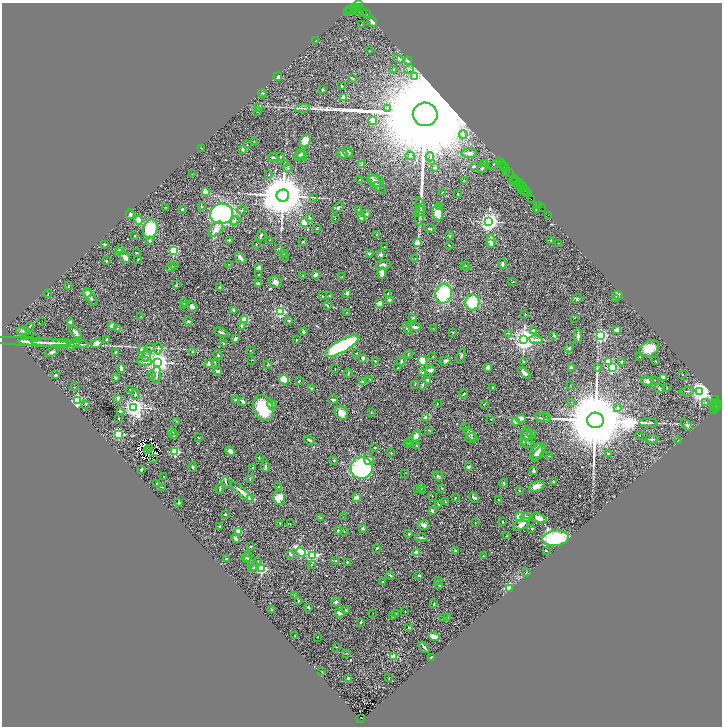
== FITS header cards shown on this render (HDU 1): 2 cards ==
NAXIS1  =                 1440
NAXIS2  =                 1448

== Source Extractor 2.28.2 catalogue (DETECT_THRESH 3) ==
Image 1440 x 1448 px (HDU 1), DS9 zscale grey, zoomed out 1/2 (1 PNG px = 2 x 2 image px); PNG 724 x 728 px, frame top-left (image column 1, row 1447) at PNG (2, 3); each listed source drawn as its Kron ellipse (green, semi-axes under 4 px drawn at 4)
Background 1.21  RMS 0.034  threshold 0.103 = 3 sigma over >= 5 px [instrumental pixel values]
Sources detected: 545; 69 cannot appear on this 1/2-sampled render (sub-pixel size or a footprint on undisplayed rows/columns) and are neither listed nor drawn; the other 476 listed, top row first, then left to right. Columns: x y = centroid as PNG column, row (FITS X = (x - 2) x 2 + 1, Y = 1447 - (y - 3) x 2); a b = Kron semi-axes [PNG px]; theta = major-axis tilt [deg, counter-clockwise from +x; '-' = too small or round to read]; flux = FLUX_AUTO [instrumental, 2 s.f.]
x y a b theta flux
358 5 2 2 - 62
356 7 2 1 - 240
353 8 2 1 - 89
357 8 2 2 - 140
350 9 3 1 - 110
351 9 4 1 - 180
348 11 3 1 - 110
356 11 6 2 -22 1000
362 12 3 1 - 77
367 14 3 1 - 91
372 22 5 3 - 22
361 25 2 2 - 4.2
316 41 2 2 - 29
369 51 2 2 - 6.1
399 59 6 3 -21 9.3
408 61 4 2 - 8.2
394 69 2 2 - 8
409 70 5 2 - 8
414 76 4 3 - 9.3
278 77 4 3 - 14
353 79 3 2 - 3.4
342 86 2 2 - 6.5
323 90 3 2 - 5.4
263 93 4 2 - 3.7
343 98 3 2 - 170
258 107 3 2 - 3.5
302 108 7 2 7 8.4
388 108 2 2 - 3.7
257 111 2 2 - 2.1
425 114 12 11 - 330000
372 120 2 2 - 210
463 134 4 4 - 11
254 141 2 2 - 2.3
305 141 6 5 - 95
247 145 2 2 - 5.4
201 148 2 1 - 1.8
242 149 3 2 - 16
348 152 5 4 - 12
342 153 5 4 - 21
469 153 8 4 1 24
300 154 5 3 - 6.4
302 155 6 5 - 15
280 156 3 2 - 3.2
300 156 6 4 25 13
410 156 5 3 - 8.2
430 157 4 3 - 8.9
273 158 5 2 - 7.6
500 162 2 1 - 60
285 163 3 2 - 4.1
484 163 3 3 - 4.9
501 164 2 1 - 79
362 165 2 2 - 76
493 165 3 2 - 4.1
474 166 2 2 - 14
503 166 2 2 - 84
435 167 4 3 - 15
288 168 4 4 - 10
482 168 5 3 - 9.3
505 168 4 2 - 240
506 172 2 1 - 170
192 173 3 1 - 2
509 173 3 1 - 89
269 175 2 2 - 3.3
514 178 2 1 - 64
359 180 2 2 - 3.4
376 181 8 5 -11 23
464 181 3 2 - 2.5
514 181 4 3 - 410
377 183 13 4 -51 26
516 183 6 2 -72 410
519 183 5 2 - 200
522 186 4 2 - 400
376 187 5 3 - 7.8
522 190 3 2 - 210
525 190 4 1 - 56
523 191 2 2 - 87
205 192 3 3 - 63
442 192 2 1 - 2.1
527 192 3 2 - 280
526 193 3 1 - 180
458 194 2 1 - 3.8
283 196 6 6 - 40000
314 197 3 2 - 3.1
532 199 3 1 - 130
420 205 8 3 -71 12
537 205 2 1 - 150
539 205 3 1 - 180
439 206 3 2 - 4.1
165 207 2 2 - 3
202 207 2 2 - 12
338 207 6 3 33 12
541 207 3 1 - 54
358 209 2 2 - 3.6
537 209 2 2 - 5.8
182 210 3 3 - 22
242 210 5 2 - 4.7
420 210 8 4 54 12
438 213 8 5 -83 110
130 214 4 3 - 16
222 214 11 10 - 1200
366 214 2 2 - 55
548 215 2 1 - 49
420 216 10 4 79 20
310 218 2 2 - 19
361 218 2 2 - 34
335 219 2 1 - 3.7
138 220 4 3 - 100
235 221 5 4 - 9.4
304 222 4 3 - 150
489 222 4 4 - 3500
317 228 3 2 - 4
150 229 9 7 74 210
216 229 9 5 49 50
430 229 6 3 -3 6.1
261 235 6 3 62 9.5
377 235 3 2 - 4.1
450 235 3 2 - 3.1
134 236 3 2 - 3
230 240 3 3 - 9
270 240 2 1 - 3.2
150 241 2 2 - 23
491 241 7 4 -82 61
551 241 2 2 - 11
303 242 3 2 - 3.5
417 243 2 2 - 97
558 243 2 2 - 2.6
104 244 2 2 - 25
256 244 3 2 - 3.8
491 244 3 2 - 10
449 245 2 2 - 3.1
384 247 2 1 - 4.4
279 248 3 3 - 3.7
120 249 4 3 - 7.5
173 250 3 3 - 620
118 251 4 3 - 6.5
137 253 2 2 - 4.8
369 253 2 2 - 18
284 254 3 2 - 4.1
381 255 2 2 - 46
285 256 4 2 - 4.5
125 258 5 3 - 42
240 258 6 3 -49 24
415 258 2 2 - 1.9
138 259 3 1 - 3.3
106 261 3 2 - 5.3
229 264 2 1 - 3.8
502 264 5 3 - 19
174 265 3 2 - 4.1
383 265 8 4 10 21
465 265 3 2 - 2.2
467 266 3 2 - 3.4
171 267 5 3 - 9
259 267 4 3 - 16
382 273 6 3 83 39
259 275 3 2 - 3.6
303 275 2 1 - 3.8
316 275 4 3 - 31
342 277 2 2 - 6.3
275 282 6 6 - 24
513 282 3 2 - 2.4
258 283 3 2 - 13
177 285 4 2 - 4.2
68 286 4 1 - 3.7
220 287 2 2 - 25
87 293 4 3 - 30
347 293 2 2 - 41
48 294 4 2 - 3.8
388 294 3 2 - 3.4
444 294 10 8 75 330
617 295 5 4 - 13
322 296 2 2 - 8.7
329 296 2 1 - 3
91 298 10 4 -49 20
577 299 5 2 - 6.1
616 299 3 2 - 4.6
389 300 2 2 - 45
184 302 4 4 - 12
472 302 8 7 - 240
379 303 2 2 - 130
327 305 3 2 - 5.3
183 306 3 2 - 7.5
192 307 5 4 - 28
233 310 2 2 - 39
280 311 3 3 - 1000
347 313 3 2 - 2.5
525 315 3 2 - 2.3
141 316 2 2 - 4.5
413 318 4 2 - 5.8
574 318 2 1 - 1.6
245 320 2 2 - 200
41 321 2 1 - 28
188 321 4 3 - 8
288 321 3 2 - 6.8
70 322 3 3 - 12
112 325 4 3 - 20
241 325 3 2 - 9.9
29 327 5 3 - 6.9
414 327 7 3 -12 22
407 328 6 3 -64 12
118 329 2 2 - 10
433 329 3 2 - 1.8
617 330 4 4 - 13
23 331 7 3 2 11
533 331 2 2 - 51
76 332 7 4 -46 15
221 332 7 2 -23 10
303 332 3 2 - 13
453 332 2 1 - 4.3
508 333 4 2 - 4.9
554 335 3 3 - 9.2
601 335 3 3 - 1300
578 336 7 3 89 18
36 338 2 2 - 5.6
106 339 2 2 - 7.6
235 339 2 2 - 56
524 339 4 4 - 5300
297 340 2 2 - 2.2
536 340 7 3 -12 13
26 342 44 3 -3 62
43 342 26 3 -2 40
56 343 24 3 -2 48
97 343 5 4 - 52
223 343 2 2 - 6.3
78 344 10 2 -6 15
71 346 3 3 - 8
342 346 19 6 29 610
151 347 3 2 - 4
569 347 5 3 - 12
158 348 6 3 83 8.9
141 349 3 3 - 7.8
649 349 10 7 29 84
251 350 2 2 - 2.2
52 352 7 3 22 14
116 352 2 2 - 18
193 352 2 2 - 7
356 353 3 1 - 2.8
408 354 4 2 - 2.8
218 355 5 3 - 6.6
146 356 5 4 - 18
461 356 8 3 69 8.9
433 357 2 2 - 4.1
640 357 2 2 - 7.6
363 358 3 3 - 25
252 360 3 2 - 4.2
145 361 7 2 -2 11
375 361 3 2 - 4.5
401 361 4 3 - 7.6
423 361 5 4 - 140
445 361 6 4 19 10
656 361 2 2 - 2.5
157 362 4 4 - 6000
523 362 2 2 - 5.8
608 362 3 3 - 270
622 362 2 2 - 15
215 363 3 2 - 2.8
209 364 2 2 - 75
268 365 3 2 - 4.1
597 367 3 2 - 4.2
121 368 4 3 - 13
398 368 2 2 - 4.2
488 368 3 3 - 28
571 368 3 3 - 14
612 368 3 3 - 700
335 369 2 1 - 2.6
430 370 5 4 - 16
217 371 4 3 - 14
422 372 4 3 - 5.7
348 373 5 2 - 5.5
524 373 7 3 -40 22
56 375 3 3 - 12
151 375 3 3 - 7.6
157 375 8 2 83 11
682 375 2 2 - 6.4
663 377 4 2 - 18
116 378 2 2 - 24
284 379 5 5 - 110
369 379 2 2 - 2.2
427 380 2 2 - 34
655 380 2 1 - 3.9
299 381 4 2 - 4.9
363 381 2 2 - 25
647 381 6 4 -11 27
415 384 4 2 - 3.2
422 384 5 3 - 7.1
570 385 2 2 - 2.1
74 387 2 1 - 5.4
492 387 2 2 - 4.5
660 388 5 3 - 8.6
667 388 2 1 - 5.7
311 389 2 2 - 15
130 390 2 2 - 3.4
687 391 7 2 4 6.8
700 392 4 4 - 4900
135 394 5 3 - 6.8
464 394 4 2 - 5.1
118 398 3 3 - 16
716 399 2 1 - 30
78 400 3 3 - 1200
235 400 2 2 - 11
333 400 5 3 - 13
243 401 4 3 - 16
571 402 2 2 - 2.1
716 402 2 1 - 640
437 403 4 1 - 2.9
706 403 3 2 - 3.9
86 404 3 2 - 3.9
484 404 2 2 - 4.1
272 405 5 3 - 12
716 405 6 2 24 860
134 407 4 3 - 3400
717 407 2 2 - 110
263 408 13 10 -70 190
618 408 3 2 - 15
715 408 2 2 - 130
714 410 2 1 - 110
120 411 4 3 - 8.4
371 412 3 2 - 2.5
341 413 7 6 - 50
546 416 2 1 - 1.9
426 417 2 2 - 84
118 418 2 2 - 3.3
543 418 8 2 -9 10
491 419 2 2 - 2.3
521 419 5 4 - 43
595 420 8 7 - 100000
177 421 2 2 - 3.1
515 422 4 3 - 37
649 423 9 2 -2 12
687 425 7 3 -46 7.5
465 427 2 1 - 1.7
429 430 4 1 - 2.6
172 431 3 2 - 4.4
119 434 3 3 - 740
173 434 4 2 - 3.4
471 434 8 4 -47 14
531 434 5 4 - 12
526 435 5 5 - 14
640 435 2 1 - 3.2
416 436 6 4 65 32
198 437 3 2 - 4.4
527 437 11 5 90 23
470 438 5 2 - 5.2
652 439 6 3 1 8.4
309 440 5 3 - 8.9
524 441 4 3 - 14
678 441 2 2 - 2.5
409 442 2 2 - 5.1
407 444 2 1 - 3.8
416 446 3 2 - 5.5
149 448 2 1 - 2.2
375 448 2 2 - 7.4
148 451 2 1 - 1.5
230 451 5 3 - 30
537 451 9 5 60 46
175 452 3 3 - 580
391 453 3 2 - 2.4
539 453 10 3 54 26
608 454 4 3 - 4.6
550 456 2 2 - 2.5
259 457 2 2 - 8.9
154 459 2 1 - 1.6
369 459 5 4 - 26
334 461 2 2 - 19
193 467 5 2 - 7.7
253 467 2 2 - 6.2
265 467 5 2 - 13
469 467 3 2 - 17
362 468 11 11 - 770
141 469 4 2 - 9.2
534 471 3 3 - 16
405 473 2 2 - 2.1
438 476 5 3 - 9.9
164 477 3 2 - 3.3
250 478 3 2 - 4.4
553 481 3 2 - 3.2
226 482 5 3 - 7.7
504 483 4 2 - 6.3
157 484 2 2 - 3.6
278 486 2 2 - 2.6
536 486 8 4 21 35
163 487 3 1 - 3.1
421 488 3 2 - 4.6
442 488 3 2 - 2.4
220 489 4 3 - 6.1
418 489 3 2 - 5
423 490 4 2 - 4
519 490 3 2 - 4.6
242 492 14 3 -41 36
432 496 2 2 - 3
356 497 4 3 - 31
251 498 3 2 - 140
279 498 7 5 87 80
455 498 3 2 - 2.8
474 498 5 3 - 10
498 500 3 2 - 2.4
445 501 4 2 - 3.6
179 502 4 2 - 3.5
438 504 2 2 - 2.6
432 511 4 2 - 8.2
225 514 3 2 - 5.9
343 517 2 1 - 2.1
519 517 3 3 - 330
526 517 5 3 - 18
321 518 3 3 - 6.9
539 518 8 4 -19 47
503 522 2 2 - 11
280 523 2 2 - 5.8
475 523 2 1 - 5
290 524 2 1 - 1.7
522 524 9 4 29 36
424 525 5 5 - 24
220 526 3 2 - 12
363 529 2 2 - 34
532 529 2 2 - 6.3
239 531 4 4 - 41
338 531 2 2 - 25
344 532 2 2 - 3.4
409 534 2 2 - 12
507 536 4 2 - 4.1
421 538 6 3 -1 9.3
555 538 13 7 6 490
236 539 4 2 - 26
251 547 2 2 - 5.8
377 548 3 2 - 7.6
546 550 2 2 - 11
456 551 2 2 - 30
301 552 5 3 - 440
417 552 2 2 - 130
290 554 4 2 - 15
313 556 4 3 - 670
483 556 2 2 - 7
247 557 6 4 31 15
226 559 2 2 - 12
247 560 4 3 - 9.2
336 560 3 2 - 2.5
258 561 3 2 - 3.5
347 562 2 2 - 4.6
311 565 3 2 - 3.1
254 566 4 4 - 12
253 568 3 2 - 2.8
262 569 3 3 - 770
526 572 3 2 - 3.3
390 575 4 3 - 10
419 575 3 2 - 15
438 580 2 2 - 12
383 581 2 2 - 3.4
439 585 4 2 - 6.8
509 589 3 3 - 370
295 596 2 2 - 2.3
298 600 3 2 - 3.7
336 602 5 3 - 10
434 604 3 2 - 5.7
308 607 2 2 - 25
272 610 3 2 - 6.1
345 610 2 2 - 14
405 612 3 2 - 2.1
340 613 5 3 - 25
373 613 2 2 - 1.8
396 614 4 3 - 10
392 616 2 2 - 5.8
443 617 2 2 - 4.2
447 617 2 1 - 2.7
361 622 3 2 - 7.7
408 627 3 2 - 3.2
294 636 2 2 - 4.5
434 636 6 3 -14 33
318 637 2 2 - 2
336 647 2 2 - 2
424 647 7 2 -47 10
346 653 3 2 - 2.8
394 657 2 2 - 130
431 657 2 1 - 4.1
322 671 2 1 - 4
389 678 3 1 - 1.8
349 679 3 3 - 22
361 719 3 2 - 380
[69 sub-pixel or undisplayed-footprint detections neither listed nor drawn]